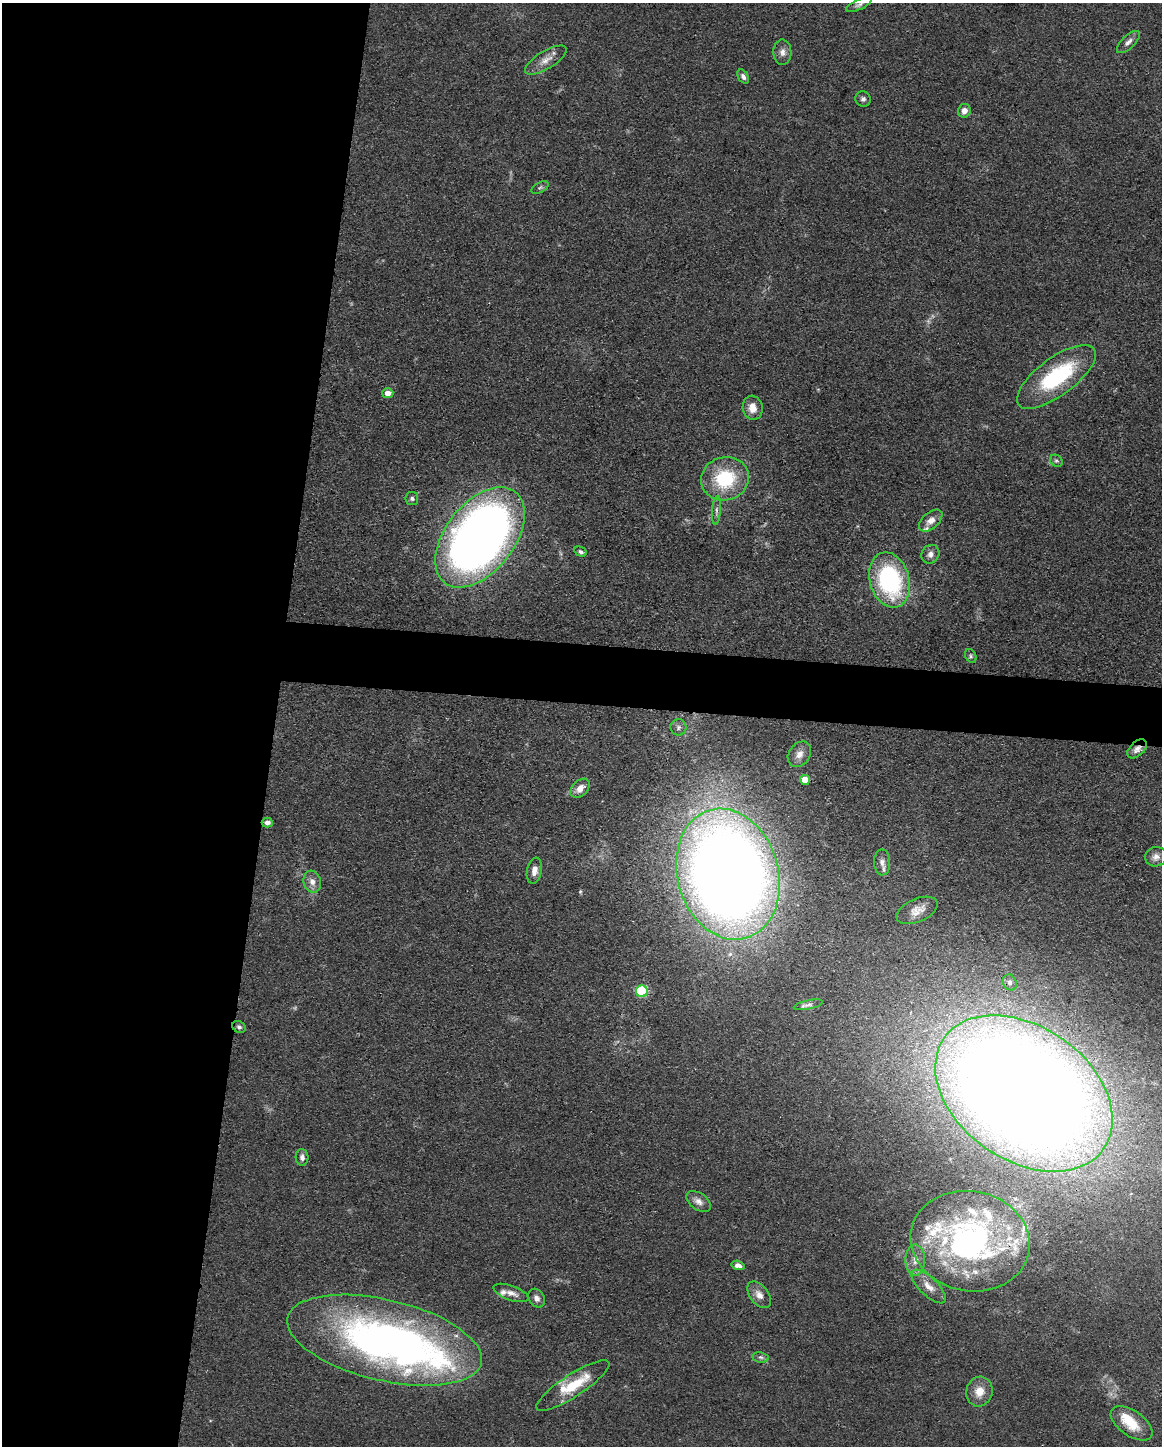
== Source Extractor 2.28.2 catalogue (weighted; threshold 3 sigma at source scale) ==
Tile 5 of 4 x 3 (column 1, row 2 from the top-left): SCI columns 1-1160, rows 1666-3109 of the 4640 x 4662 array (HDU 1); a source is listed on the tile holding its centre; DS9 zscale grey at full resolution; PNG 1164 x 1448 px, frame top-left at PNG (2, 3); each listed source drawn as its Kron ellipse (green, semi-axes under 4 px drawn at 4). Shown black and unused: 27% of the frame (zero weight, under 3 of 4 exposures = <1% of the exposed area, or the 3 px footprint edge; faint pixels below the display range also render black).
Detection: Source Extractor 2.28.2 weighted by HDU 2 'WHT'; one run over the whole footprint, this tile lists its part. Background 0.0779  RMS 0.006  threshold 0.0271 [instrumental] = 3 sigma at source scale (4.5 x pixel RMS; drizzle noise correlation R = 1.50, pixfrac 1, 0.05/0.05 arcsec/px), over >= 5 px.
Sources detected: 63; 1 inside a brighter object's white glare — neither listed nor drawn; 10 inside a brighter listed object's ellipse — not listed separately; the other 52 listed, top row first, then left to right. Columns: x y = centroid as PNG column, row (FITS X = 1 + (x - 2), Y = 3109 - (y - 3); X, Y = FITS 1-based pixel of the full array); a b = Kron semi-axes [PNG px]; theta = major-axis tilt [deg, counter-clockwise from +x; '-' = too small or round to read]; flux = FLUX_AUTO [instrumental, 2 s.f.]
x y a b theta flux
859 5 14 5 25 2.2
1128 42 14 6 44 3.2
782 52 12 9 -89 3.8
546 60 23 9 31 6.7
743 77 8 5 -57 2.3
863 99 8 7 - 2
964 111 7 6 - 3.7
540 187 9 5 27 1.3
1056 377 47 19 37 58
388 393 5 5 - 5.1
753 408 12 10 -76 6.3
1056 461 7 5 -39 1.2
725 479 24 21 15 38
412 498 6 6 - 1.5
716 511 14 4 86 2.2
931 521 14 8 42 4.7
480 537 57 34 52 500
580 552 6 4 -27 1.5
930 554 10 8 52 3.1
889 580 28 19 -74 85
971 656 7 5 -63 1.1
679 727 8 8 - 2.2
1137 749 11 7 44 3.4
799 754 14 10 54 4.9
805 780 5 5 - 11
580 788 11 7 45 5.3
267 823 5 5 - 2.7
1156 857 11 9 9 3.8
882 862 13 8 -87 3.4
534 871 13 7 79 4.1
728 874 66 50 -74 1100
312 882 11 8 -74 4.3
917 910 22 11 24 6.8
1010 982 8 6 -62 1.7
642 991 6 5 - 69
808 1005 15 4 12 2.3
239 1027 7 5 -33 1.5
1024 1093 97 67 -35 1700
302 1157 8 6 -87 2.4
699 1201 14 8 -36 3.8
970 1241 60 50 -12 200
915 1260 15 9 -89 6.2
738 1265 7 4 -15 2.4
929 1287 22 9 -44 7.4
511 1293 18 7 -19 4.3
759 1295 15 9 -52 4.8
537 1298 10 7 -57 2.8
384 1340 99 40 -13 360
760 1357 8 5 -8 1.5
573 1386 43 11 33 23
979 1392 15 13 73 8.5
1132 1423 24 12 -35 15
Overlapping masked pixels (flux is a lower limit): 4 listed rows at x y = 1137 749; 728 874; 1024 1093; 970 1241
Isophote crosses this tile's border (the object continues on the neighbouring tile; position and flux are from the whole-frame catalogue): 1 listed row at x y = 1024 1093